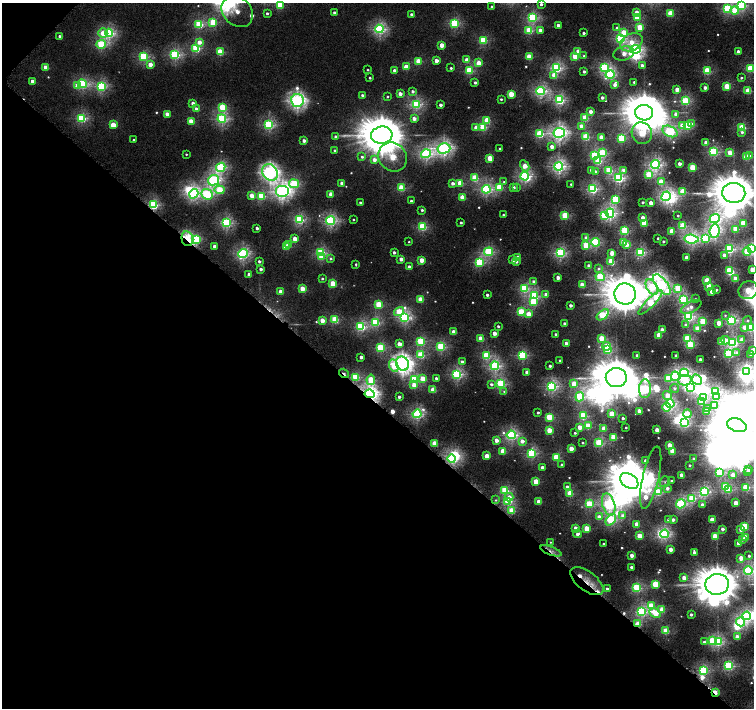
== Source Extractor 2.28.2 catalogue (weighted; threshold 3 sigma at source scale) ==
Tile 9 of 4 x 4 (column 1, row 3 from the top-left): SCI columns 23-1525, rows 1659-3069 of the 6052 x 6055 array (HDU 1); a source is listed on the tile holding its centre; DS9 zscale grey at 2 x 2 block average (1 PNG px = mean of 2 x 2 image px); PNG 756 x 710 px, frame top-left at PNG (2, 3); each listed source drawn as its Kron ellipse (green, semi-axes under 4 px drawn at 4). Shown black and unused: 44% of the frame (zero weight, under 4 of 8 exposures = <1% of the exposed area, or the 3 px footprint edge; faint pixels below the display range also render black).
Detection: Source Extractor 2.28.2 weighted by HDU 2 'WHT'; one run over the whole footprint, this tile lists its part. Background 3.80e-04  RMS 0.0014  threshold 0.00553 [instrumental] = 3 sigma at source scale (4.09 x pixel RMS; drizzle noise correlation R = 1.36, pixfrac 0.8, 0.0396/0.0396 arcsec/px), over >= 5 px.
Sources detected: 621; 12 too faint to see at this stretch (2 x 2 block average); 43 inside a brighter object's white glare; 4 cosmic-ray / hot-pixel residue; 2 long thin detections or spike segments (spike, bleed or trail) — neither listed nor drawn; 1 coinciding with a brighter row at this scale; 5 inside a brighter listed object's ellipse — not listed separately; of the other 554, all 500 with FLUX_AUTO >= 0.423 (the completeness limit of this list) listed and drawn (54 fainter detections not listed), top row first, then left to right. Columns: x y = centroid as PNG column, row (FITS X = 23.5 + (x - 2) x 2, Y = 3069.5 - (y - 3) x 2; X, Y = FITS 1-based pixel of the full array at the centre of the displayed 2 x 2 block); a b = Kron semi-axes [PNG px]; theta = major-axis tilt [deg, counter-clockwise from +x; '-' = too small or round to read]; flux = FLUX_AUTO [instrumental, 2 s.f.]
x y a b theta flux
541 4 2 2 - 1.3
280 5 3 3 - 14
742 5 4 3 - 36
492 7 2 2 - 2
727 9 4 3 - 34
734 11 4 4 - 10
237 12 17 14 -45 6
637 12 3 3 - 3.2
267 13 2 2 - 0.95
335 13 2 2 - 2.5
670 13 3 3 - 14
411 14 2 2 - 1.8
637 17 3 3 - 15
533 18 4 4 - 37
213 22 3 3 - 19
454 23 3 3 - 31
199 24 3 3 - 26
558 25 2 2 - 2
640 27 3 3 - 13
617 28 3 3 - 1.1
379 29 4 4 - 55
540 30 3 2 - 2.7
529 31 3 3 - 19
103 33 5 4 - 6.7
109 33 4 4 - 45
584 33 2 2 - 1.4
624 33 3 3 - 8.6
60 36 3 2 - 2.2
621 38 4 3 - 40
483 40 3 3 - 23
199 42 4 3 - 3.2
632 42 11 8 27 7.4
101 44 5 4 - 31
442 45 3 3 - 6.3
196 48 3 3 - 30
635 49 5 4 - 56
578 51 3 3 - 5.3
738 51 2 2 - 2.5
220 52 3 3 - 17
624 53 10 7 15 6.1
175 54 4 3 - 43
143 56 4 3 - 30
575 56 3 3 - 13
584 56 3 3 - 0.49
529 57 3 3 - 12
467 60 3 3 - 4.8
418 61 3 3 - 12
436 61 3 2 - 4.4
479 63 3 3 - 8.9
150 64 3 3 - 4.3
642 65 3 2 - 2
46 67 3 3 - 7.4
406 67 3 3 - 8.3
451 68 2 2 - 0.78
556 68 4 3 - 50
604 68 4 3 - 36
750 68 3 3 - 20
368 70 2 2 - 0.49
469 70 3 3 - 21
395 71 3 2 - 3.3
584 71 2 2 - 1.6
707 71 3 3 - 21
554 75 3 3 - 5.7
610 75 4 4 - 37
370 78 2 2 - 0.74
741 78 2 2 - 0.87
33 81 3 2 - 3.8
475 82 2 2 - 1.3
634 82 2 2 - 0.82
82 84 4 3 - 34
615 84 3 3 - 2.7
77 86 3 3 - 6.6
101 86 4 3 - 41
727 86 3 3 - 15
705 88 2 2 - 2.9
677 89 3 2 - 5.2
412 91 3 2 - 1.4
541 91 4 4 - 54
748 91 3 3 - 13
400 94 2 2 - 3.5
511 94 3 3 - 12
362 95 2 2 - 1.6
387 97 2 2 - 0.47
602 98 2 2 - 2.1
501 99 2 2 - 0.74
559 100 3 3 - 43
297 101 6 6 - 110
685 101 3 3 - 33
193 103 3 2 - 4.1
416 104 4 3 - 43
440 105 2 2 - 2
222 107 4 3 - 17
196 109 3 3 - 3.1
591 112 2 2 - 3.2
644 113 9 7 -4 1500
167 114 3 2 - 4.9
676 114 3 3 - 3
81 118 4 3 - 36
414 118 3 2 - 3.1
585 118 3 3 - 15
222 119 4 4 - 48
487 120 3 3 - 11
191 121 3 3 - 9.3
691 124 4 3 - 1.3
113 125 3 3 - 11
269 125 4 3 - 44
682 125 3 3 - 4.8
687 125 3 3 - 23
581 126 3 3 - 4.7
483 127 3 3 - 17
476 128 3 3 - 4.1
742 128 3 3 - 22
670 131 8 5 -26 51
742 132 3 3 - 0.77
559 133 6 5 - 100
642 133 11 10 - 20
540 134 3 3 - 26
382 135 11 8 6 1900
336 137 3 3 - 1.4
586 137 3 3 - 21
601 137 3 2 - 6.4
621 138 3 3 - 24
133 140 2 2 - 0.69
304 141 2 2 - 2.4
706 143 2 2 - 5.3
552 147 3 2 - 4.3
444 148 6 5 - 94
500 149 2 2 - 0.67
334 150 3 2 - 0.64
713 152 3 3 - 37
602 153 3 3 - 27
730 153 3 2 - 8.8
186 154 2 2 - 0.49
426 154 5 4 - 58
594 155 3 3 - 18
750 156 3 2 - 1.3
362 157 3 3 - 0.92
393 157 15 13 -50 20
746 157 3 3 - 13
490 158 3 3 - 11
374 160 3 3 - 3.4
598 161 3 3 - 15
655 164 4 4 - 69
679 164 2 2 - 3.3
525 166 6 3 -61 6.9
559 166 4 4 - 77
221 167 5 4 - 44
692 167 3 3 - 16
592 170 3 2 - 5.6
609 170 3 3 - 18
624 170 4 3 - 2.6
270 172 9 7 -51 130
595 172 3 2 - 1.5
649 174 4 3 - 17
525 176 4 3 - 53
475 178 3 3 - 17
619 178 4 3 - 52
214 180 6 5 - 56
504 182 4 3 - 0.48
661 182 3 3 - 15
342 183 2 2 - 3.4
453 183 3 2 - 2.3
460 183 3 3 - 11
294 184 5 4 - 30
571 184 2 2 - 0.71
499 187 4 3 - 17
513 187 3 2 - 2.1
401 188 3 3 - 17
516 188 3 3 - 0.49
486 189 4 4 - 47
593 189 3 3 - 50
219 190 5 4 - 17
282 191 7 6 - 110
683 192 3 3 - 15
734 193 11 10 - 1800
194 194 5 4 - 40
207 194 6 5 - 37
331 194 3 3 - 6.6
252 196 3 3 - 6
261 196 3 3 - 22
666 196 5 4 - 57
462 197 3 3 - 8.6
615 199 3 3 - 25
411 201 2 2 - 1.1
643 202 2 2 - 1.1
360 203 2 2 - 1.1
651 203 2 2 - 5.8
153 205 4 3 - 38
422 210 2 2 - 1
610 213 5 4 - 56
503 215 2 2 - 0.74
565 215 3 3 - 21
604 215 4 3 - 22
678 215 2 2 - 0.54
643 218 3 3 - 4.9
299 219 4 3 - 39
715 219 5 4 - 58
353 220 2 2 - 0.5
331 221 4 4 - 55
461 222 2 2 - 0.95
226 223 4 3 - 47
644 223 3 3 - 16
743 223 3 3 - 12
683 226 3 3 - 18
422 227 3 3 - 27
257 228 2 2 - 1.7
736 229 3 3 - 14
625 230 3 3 - 26
672 231 3 3 - 9.5
715 231 7 5 84 61
586 238 3 3 - 1.6
658 238 2 2 - 1.1
705 238 4 4 - 29
187 239 7 6 - 24
196 239 4 4 - 22
295 239 3 3 - 6
691 239 7 4 -5 66
663 241 2 2 - 0.97
409 242 2 2 - 0.45
595 242 4 3 - 34
623 242 3 3 - 11
288 245 3 2 - 2.2
586 245 3 3 - 16
626 245 3 3 - 5.5
214 246 3 2 - 2.4
286 247 3 3 - 10
751 248 4 3 - 55
729 249 3 3 - 42
394 252 2 2 - 1.7
489 252 5 3 - 35
640 252 3 3 - 41
747 252 4 3 - 14
243 253 5 4 - 57
321 253 3 3 - 32
560 253 4 3 - 47
612 253 3 3 - 5.8
724 255 3 2 - 2.5
321 257 3 3 - 5
518 257 3 2 - 4
687 258 2 2 - 6.1
331 259 3 3 - 0.65
401 259 3 2 - 3.6
422 260 3 3 - 7
513 260 3 2 - 2.8
259 261 2 2 - 1.3
611 261 3 3 - 13
479 262 4 3 - 28
516 262 3 2 - 1.3
356 264 3 2 - 0.49
589 266 2 2 - 3.1
409 267 2 2 - 3
261 269 2 2 - 1.7
598 269 3 3 - 0.7
752 269 3 2 - 6.8
729 271 3 3 - 18
249 274 3 2 - 2.7
600 277 5 4 - 28
558 278 2 2 - 3.5
322 279 3 2 - 0.84
735 279 3 3 - 6.7
707 281 3 3 - 15
534 282 3 3 - 2.5
333 284 3 3 - 15
582 285 3 3 - 8.6
662 285 12 5 -52 71
709 286 3 3 - 9
652 287 8 5 -60 17
524 288 4 3 - 28
678 288 3 3 - 19
302 289 3 3 - 8.9
716 290 2 2 - 0.92
748 290 10 9 - 15
280 292 3 3 - 5.3
712 292 3 3 - 3.6
546 294 3 2 - 3.9
625 294 11 10 - 1700
487 295 2 2 - 1.4
534 296 4 3 - 30
420 299 3 3 - 10
695 299 3 3 - 0.47
683 300 4 3 - 41
533 302 3 3 - 12
650 303 16 4 46 30
379 304 3 3 - 19
570 305 2 2 - 2
691 307 11 5 26 3.1
399 312 5 3 - 14
521 312 3 3 - 21
528 314 3 3 - 6.3
603 315 7 4 38 26
725 315 4 3 - 0.52
688 316 4 4 - 51
405 317 4 4 - 50
335 319 3 3 - 19
732 320 4 3 - 50
747 320 4 4 - 0.88
322 321 3 3 - 6.2
375 322 3 3 - 28
703 322 3 3 - 17
564 323 2 2 - 1.3
719 323 3 3 - 6.4
685 325 4 4 - 0.84
361 326 4 3 - 37
498 326 2 2 - 0.91
745 327 3 3 - 4.2
750 328 3 3 - 34
698 329 3 3 - 10
662 330 2 2 - 3.7
454 332 3 2 - 6.3
494 333 3 2 - 5.3
556 334 2 2 - 1.5
659 335 3 3 - 10
601 338 3 3 - 10
481 339 3 3 - 9.2
687 339 3 3 - 20
725 340 4 3 - 3.6
742 340 3 3 - 4.3
421 341 3 3 - 25
722 342 3 3 - 8.2
733 342 4 3 - 44
566 343 3 2 - 3.3
399 344 3 2 - 4.9
690 345 3 3 - 19
606 346 4 3 - 9.5
441 347 3 3 - 31
380 348 3 3 - 27
608 350 3 3 - 27
753 351 3 3 - 11
729 353 4 3 - 38
737 353 4 3 - 1
421 355 3 3 - 20
486 355 3 3 - 19
522 355 3 3 - 33
750 355 2 2 - 0.8
637 356 2 2 - 2.2
676 356 2 2 - 2.3
361 357 2 2 - 2.1
560 360 2 2 - 0.84
700 360 2 2 - 3.9
462 362 2 2 - 2.1
402 364 7 6 - 150
394 366 6 4 -67 10
495 366 4 4 - 52
550 366 2 2 - 1.5
527 372 2 2 - 4
746 372 3 3 - 53
344 373 5 2 - 1.3
685 373 4 4 - 54
457 374 4 3 - 46
675 376 5 4 - 42
355 377 3 3 - 20
436 378 2 2 - 1.3
616 378 10 9 - 1700
668 378 3 3 - 14
414 379 3 3 - 26
423 379 3 3 - 7.9
697 379 5 4 - 25
371 380 5 4 - 17
685 380 7 5 12 8.7
491 384 3 3 - 1.3
501 384 3 3 - 33
574 384 3 3 - 11
414 385 3 3 - 5.8
552 386 4 4 - 52
691 387 4 3 - 34
674 388 4 4 - 1.3
645 389 9 6 88 50
433 390 3 3 - 10
504 391 4 4 - 0.57
716 391 4 3 - 51
370 394 5 4 - 110
667 395 5 4 - 6.8
399 397 2 2 - 1.5
580 397 5 4 - 32
703 397 4 3 - 14
716 397 3 3 - 6.6
702 402 3 3 - 16
670 403 4 3 - 46
714 405 3 3 - 4.2
666 407 4 3 - 18
708 408 3 2 - 2.4
639 411 2 2 - 6
707 411 3 3 - 11
538 412 2 2 - 0.91
417 414 4 4 - 50
612 414 3 3 - 13
687 414 4 3 - 12
583 416 3 3 - 25
549 417 3 3 - 16
623 418 2 2 - 1.4
684 423 4 3 - 32
737 425 10 6 -18 800
588 426 3 3 - 13
580 427 3 3 - 6.3
626 428 2 2 - 0.52
604 429 3 3 - 8.3
549 430 3 3 - 9.1
657 430 2 2 - 5.3
575 433 2 2 - 0.74
511 435 5 4 - 56
613 437 3 3 - 12
496 440 3 2 - 4.5
522 441 3 3 - 3.1
434 443 3 3 - 9.2
582 443 2 2 - 0.71
599 443 3 3 - 28
669 445 3 2 - 5.8
571 449 3 2 - 7.3
503 451 3 3 - 9.4
672 451 3 3 - 10
532 453 3 3 - 38
487 456 3 3 - 7
556 457 3 3 - 17
452 458 4 3 - 48
694 459 3 2 - 1.6
645 461 2 2 - 2
562 465 2 2 - 1
690 465 2 2 - 0.66
542 468 2 2 - 4
749 469 3 2 - 1.9
720 472 3 3 - 32
748 472 2 2 - 1.4
682 475 2 2 - 4.3
733 475 3 3 - 3.7
651 478 32 8 77 36
629 481 10 7 -35 1500
671 481 3 2 - 0.45
536 482 3 3 - 12
665 482 6 4 72 0.62
567 487 3 2 - 2.3
725 487 3 3 - 18
746 487 3 3 - 23
667 488 2 2 - 1.6
728 489 3 3 - 19
505 490 3 3 - 23
658 492 3 3 - 21
704 492 4 3 - 55
570 493 3 3 - 15
509 497 4 4 - 2.4
692 498 3 3 - 23
496 500 3 3 - 0.49
508 501 3 3 - 26
539 502 3 3 - 6.6
736 503 3 3 - 8.9
589 504 3 3 - 23
681 504 5 3 - 43
609 505 11 6 -73 55
702 505 3 2 - 1.9
512 511 3 3 - 14
623 516 3 3 - 3.6
599 517 3 3 - 3.3
611 520 6 4 52 41
669 520 2 2 - 2.5
673 520 2 2 - 2.3
712 520 3 3 - 7.8
636 524 3 2 - 5.2
745 526 3 3 - 18
575 528 3 2 - 3.4
587 528 3 3 - 9.9
722 529 2 2 - 2.2
741 529 3 3 - 3.7
578 534 4 3 - 2.1
665 534 4 4 - 39
640 536 3 3 - 12
715 536 3 3 - 14
745 537 3 3 - 6.1
742 539 2 2 - 3.1
550 542 3 3 - 0.42
738 543 2 2 - 2.9
604 544 2 2 - 1.2
671 549 3 2 - 5
551 551 11 4 -21 1.9
694 553 3 2 - 2.9
632 555 2 2 - 4.2
749 556 2 2 - 0.93
741 558 3 3 - 6.9
631 567 2 2 - 1.5
748 570 4 3 - 43
684 578 3 3 - 6
587 581 19 9 -37 12
655 584 3 3 - 17
717 584 12 10 9 1700
637 588 3 3 - 33
607 589 2 2 - 1.2
651 606 4 3 - 12
662 609 3 3 - 8
641 612 4 3 - 43
655 613 6 3 -29 12
691 615 2 2 - 1.5
747 616 4 4 - 42
740 622 4 4 - 23
638 624 3 3 - 11
666 631 3 3 - 14
737 637 3 3 - 6.4
712 641 3 3 - 19
718 641 3 3 - 38
704 642 3 3 - 0.93
729 666 3 3 - 40
703 670 3 3 - 41
715 692 4 2 - 8.3
Overlapping masked pixels (flux is a lower limit): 11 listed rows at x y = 153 205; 187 239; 196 239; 344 373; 370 394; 452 458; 551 551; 587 581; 638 624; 703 670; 715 692
Isophote crosses this tile's border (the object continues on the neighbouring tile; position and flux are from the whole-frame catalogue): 14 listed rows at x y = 541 4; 280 5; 742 5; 727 9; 237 12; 750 68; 734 193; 751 248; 752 269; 748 290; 750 328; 753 351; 737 425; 748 570